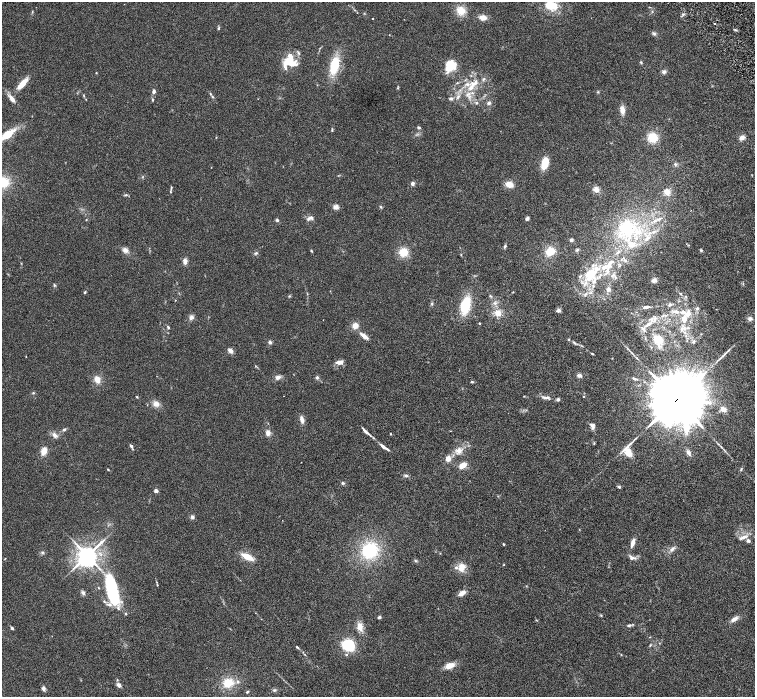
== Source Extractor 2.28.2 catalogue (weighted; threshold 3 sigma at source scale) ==
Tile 10 of 4 x 4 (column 2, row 3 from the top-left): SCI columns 1511-3015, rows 1695-3083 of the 6027 x 6025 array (HDU 1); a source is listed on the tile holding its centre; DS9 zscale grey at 2 x 2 block average (1 PNG px = mean of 2 x 2 image px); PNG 757 x 699 px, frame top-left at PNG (2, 2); no overlay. Shown black and unused: <1% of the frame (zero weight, under 3 of 6 exposures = <1% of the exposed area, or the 3 px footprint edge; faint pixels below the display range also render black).
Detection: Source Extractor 2.28.2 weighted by HDU 2 'WHT'; one run over the whole footprint, this tile lists its part. Background 0.039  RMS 0.0033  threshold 0.0137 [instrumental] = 3 sigma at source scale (4.09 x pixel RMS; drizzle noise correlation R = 1.36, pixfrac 0.8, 0.05/0.05 arcsec/px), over >= 5 px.
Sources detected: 211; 1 inside a brighter object's white glare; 1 cosmic-ray / hot-pixel residue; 1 long thin detection or spike segment (spike, bleed or trail) — not listed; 25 inside a brighter listed object's ellipse — not listed separately; the other 183 listed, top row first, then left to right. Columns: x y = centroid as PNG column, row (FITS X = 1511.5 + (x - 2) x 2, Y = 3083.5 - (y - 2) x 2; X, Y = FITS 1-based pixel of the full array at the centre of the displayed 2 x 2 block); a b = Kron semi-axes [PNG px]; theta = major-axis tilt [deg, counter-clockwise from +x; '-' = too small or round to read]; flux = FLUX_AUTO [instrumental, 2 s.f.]
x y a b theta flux
551 5 14 8 -3 16
461 11 9 7 -22 9.7
483 17 7 5 -12 5.3
373 18 2 2 - 1.1
218 28 4 3 - 1
735 30 5 2 - 0.83
654 33 6 4 -34 1.3
298 53 5 3 - 1
641 62 4 3 - 0.63
292 64 19 9 23 8.3
334 65 15 8 80 22
450 66 15 10 -90 11
664 72 5 5 - 1.8
96 73 3 2 - 0.4
484 79 5 3 - 1.2
22 84 17 6 48 8.3
467 84 7 4 -7 2.4
471 87 9 5 56 5.6
397 88 3 2 - 0.46
154 91 3 3 - 2.8
598 92 3 3 - 0.59
210 94 4 3 - 0.79
84 95 4 2 - 0.5
470 97 4 2 - 0.9
451 98 5 4 - 1.4
12 99 11 5 -51 3.9
152 100 5 2 - 0.7
477 103 4 3 - 0.91
489 103 5 4 - 1.5
622 110 7 5 -85 4.8
418 127 4 3 - 1
332 130 3 3 - 0.65
7 134 14 6 36 16
216 137 3 2 - 0.32
742 137 6 5 - 3.1
653 138 9 8 - 14
545 163 10 5 73 14
675 164 5 3 - 1.1
211 167 2 2 - 0.2
3 182 11 9 1 19
413 183 5 4 - 1.7
509 184 8 6 -18 6.4
171 187 4 2 - 0.69
596 189 6 6 - 3.8
667 192 7 6 - 4.9
126 195 5 3 - 0.81
336 207 5 5 - 3
381 207 4 3 - 0.68
310 218 9 4 21 2.4
527 218 4 3 - 1.9
659 219 7 4 21 2.2
86 220 2 2 - 0.36
277 220 4 3 - 1.1
626 228 26 23 -20 48
654 232 6 3 22 1.7
571 240 3 3 - 1.7
505 246 5 3 - 0.99
125 250 6 5 - 3.2
577 250 4 3 - 0.77
701 250 4 3 - 0.8
311 251 3 2 - 0.62
550 251 8 6 24 12
403 252 8 8 - 11
256 253 4 3 - 0.93
461 255 3 2 - 0.42
625 260 3 2 - 0.54
185 261 6 4 -89 3.3
610 263 16 7 53 7.6
590 274 15 11 24 19
612 275 7 4 40 1.9
654 280 5 4 - 2
54 285 4 3 - 0.75
608 289 6 5 - 2.5
85 292 3 2 - 0.67
680 293 4 3 - 0.58
585 294 5 3 - 1.1
289 296 4 3 - 0.62
490 296 4 2 - 0.67
685 296 3 2 - 0.47
432 304 3 3 - 0.71
670 305 5 4 - 1.3
465 306 15 9 76 23
646 307 8 3 7 2.2
697 308 5 4 - 1.3
558 310 4 4 - 2
676 312 9 5 -13 3.3
497 313 8 7 - 5.9
663 315 4 2 - 0.66
191 317 6 5 - 2.3
684 319 7 5 78 6.1
750 319 5 5 - 2
479 323 2 2 - 0.82
648 325 12 4 32 4.6
355 326 7 6 - 4.6
168 327 4 3 - 0.83
688 328 5 3 - 1.4
682 329 7 4 -74 2.4
364 336 9 4 -38 4.6
569 339 3 3 - 0.62
658 339 10 7 -35 11
270 342 4 4 - 1.5
693 342 5 3 - 0.95
574 343 6 3 -47 0.99
230 351 6 4 -42 2.9
592 354 3 2 - 0.59
724 354 7 2 52 1.4
26 357 2 2 - 0.25
340 362 9 5 8 3.8
579 375 5 4 - 2.3
278 377 7 5 25 2.6
317 377 4 4 - 1.2
634 379 6 3 -26 1.2
97 380 6 5 - 6.2
472 382 4 3 - 0.8
33 393 3 3 - 0.56
524 396 3 2 - 0.32
583 396 3 2 - 0.29
137 397 3 2 - 0.61
547 397 8 5 -26 2.4
558 399 4 4 - 1.1
677 399 18 15 36 5500
156 404 7 6 - 4.3
723 409 6 5 - 4.4
302 420 8 5 -76 3.3
592 426 8 5 -66 2.3
64 430 5 3 - 1.1
366 431 13 3 -44 3.6
268 433 6 5 - 3.5
391 434 3 2 - 0.35
55 435 8 5 -52 2.7
594 443 3 2 - 0.45
131 446 5 4 - 1.3
384 447 12 3 -35 4.1
459 450 9 8 - 4.5
44 451 7 5 72 6.3
628 452 8 6 -50 8.3
688 453 8 5 -58 2.2
448 459 3 2 - 15
301 462 2 2 - 0.2
462 465 7 5 32 6.6
108 469 3 2 - 0.42
741 469 5 2 - 0.76
406 476 5 4 - 1.3
343 483 5 4 - 1
619 487 4 3 - 1
156 491 2 2 - 6.6
192 517 5 5 - 1.5
743 537 13 4 22 3
748 541 4 3 - 1.9
633 543 9 4 70 4.6
504 544 3 2 - 0.59
672 549 9 4 45 2.4
370 550 18 16 38 37
42 553 4 4 - 0.95
87 556 6 5 - 550
247 557 12 5 -26 10
631 558 7 5 -63 2.1
415 561 4 3 - 0.78
504 565 3 2 - 0.38
461 567 8 6 84 7.1
157 585 3 2 - 0.42
99 588 3 2 - 0.39
112 591 32 10 -76 63
83 593 6 4 83 1.5
462 593 7 4 35 4.7
104 601 4 3 - 0.84
126 614 3 2 - 0.62
601 615 3 3 - 0.55
379 617 2 2 - 3.6
734 619 8 4 33 3.7
629 625 6 3 21 1.3
360 627 11 6 -75 5.9
12 628 3 2 - 1.4
650 645 4 2 - 0.53
350 646 14 10 -62 24
297 647 4 2 - 0.86
305 655 3 2 - 0.48
449 666 8 5 18 7.9
228 683 11 9 16 13
119 685 4 3 - 3.1
43 689 7 4 -75 1.6
274 690 4 4 - 0.98
247 692 4 3 - 0.7
Overlapping masked pixels (flux is a lower limit): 1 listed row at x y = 677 399
Isophote crosses this tile's border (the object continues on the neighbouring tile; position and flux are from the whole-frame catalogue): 3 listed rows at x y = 551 5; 7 134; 3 182
Diffuse or blended objects may show on this block-average render without a row.